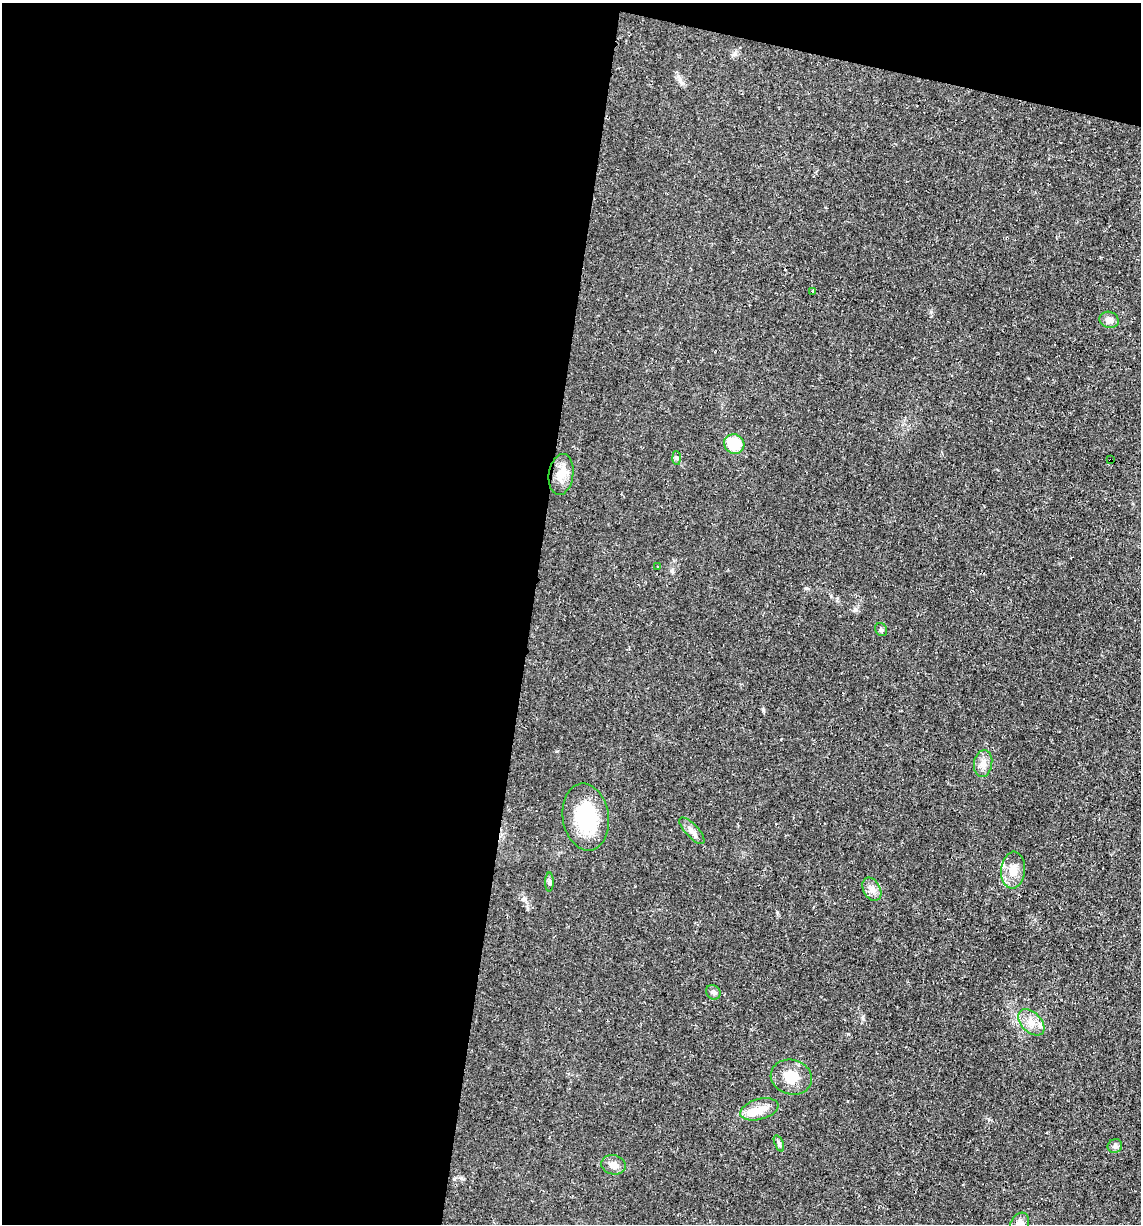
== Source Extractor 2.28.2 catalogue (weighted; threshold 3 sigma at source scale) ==
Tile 1 of 4 x 4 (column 1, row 1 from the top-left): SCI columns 115-1253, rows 3667-4888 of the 4907 x 4888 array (HDU 1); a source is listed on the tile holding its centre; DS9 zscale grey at full resolution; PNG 1143 x 1226 px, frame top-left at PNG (2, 3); each listed source drawn as its Kron ellipse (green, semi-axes under 4 px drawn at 4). Shown black and unused: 49% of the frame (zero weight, under 2 of 3 exposures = <1% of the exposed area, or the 3 px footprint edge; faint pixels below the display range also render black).
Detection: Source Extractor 2.28.2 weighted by HDU 2 'WHT'; one run over the whole footprint, this tile lists its part. Background 0.0287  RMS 0.0049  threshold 0.0221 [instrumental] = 3 sigma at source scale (4.5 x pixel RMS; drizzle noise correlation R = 1.50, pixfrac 1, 0.05/0.05 arcsec/px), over >= 5 px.
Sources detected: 25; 3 inside a brighter listed object's ellipse — not listed separately; the other 22 listed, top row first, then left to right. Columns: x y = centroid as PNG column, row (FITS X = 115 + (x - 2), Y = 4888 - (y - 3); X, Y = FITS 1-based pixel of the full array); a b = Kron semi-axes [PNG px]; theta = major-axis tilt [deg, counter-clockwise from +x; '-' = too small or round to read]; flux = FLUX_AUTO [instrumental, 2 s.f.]
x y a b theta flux
813 291 3 3 - 1.7
1109 320 10 8 -19 2.8
734 444 10 9 - 13
676 458 7 4 -87 0.91
1110 460 3 3 - 2.1
561 474 20 12 82 7.2
658 567 3 2 - 0.44
881 630 7 5 -54 0.96
983 764 14 9 80 3.8
586 817 34 23 -81 31
692 831 17 6 -47 2.7
1013 870 18 12 85 6.2
549 882 9 4 90 1
872 889 12 8 -61 3
713 992 8 6 -45 1.5
1031 1022 16 10 -45 4.9
791 1077 21 17 -16 9.6
759 1109 19 10 15 6.8
779 1143 9 4 -68 0.98
1115 1146 7 6 - 1.4
614 1165 12 9 -15 3.6
1019 1224 11 9 60 3.5
Overlapping masked pixels (flux is a lower limit): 1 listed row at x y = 1110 460
Isophote crosses this tile's border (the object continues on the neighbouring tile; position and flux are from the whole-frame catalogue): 1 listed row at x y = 1019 1224
Unlisted compact peaks at least as high as the median listed source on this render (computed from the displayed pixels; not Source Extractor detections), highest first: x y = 931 312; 763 711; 777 912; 524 899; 806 588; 735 54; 680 81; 863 1019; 557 751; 461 1178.